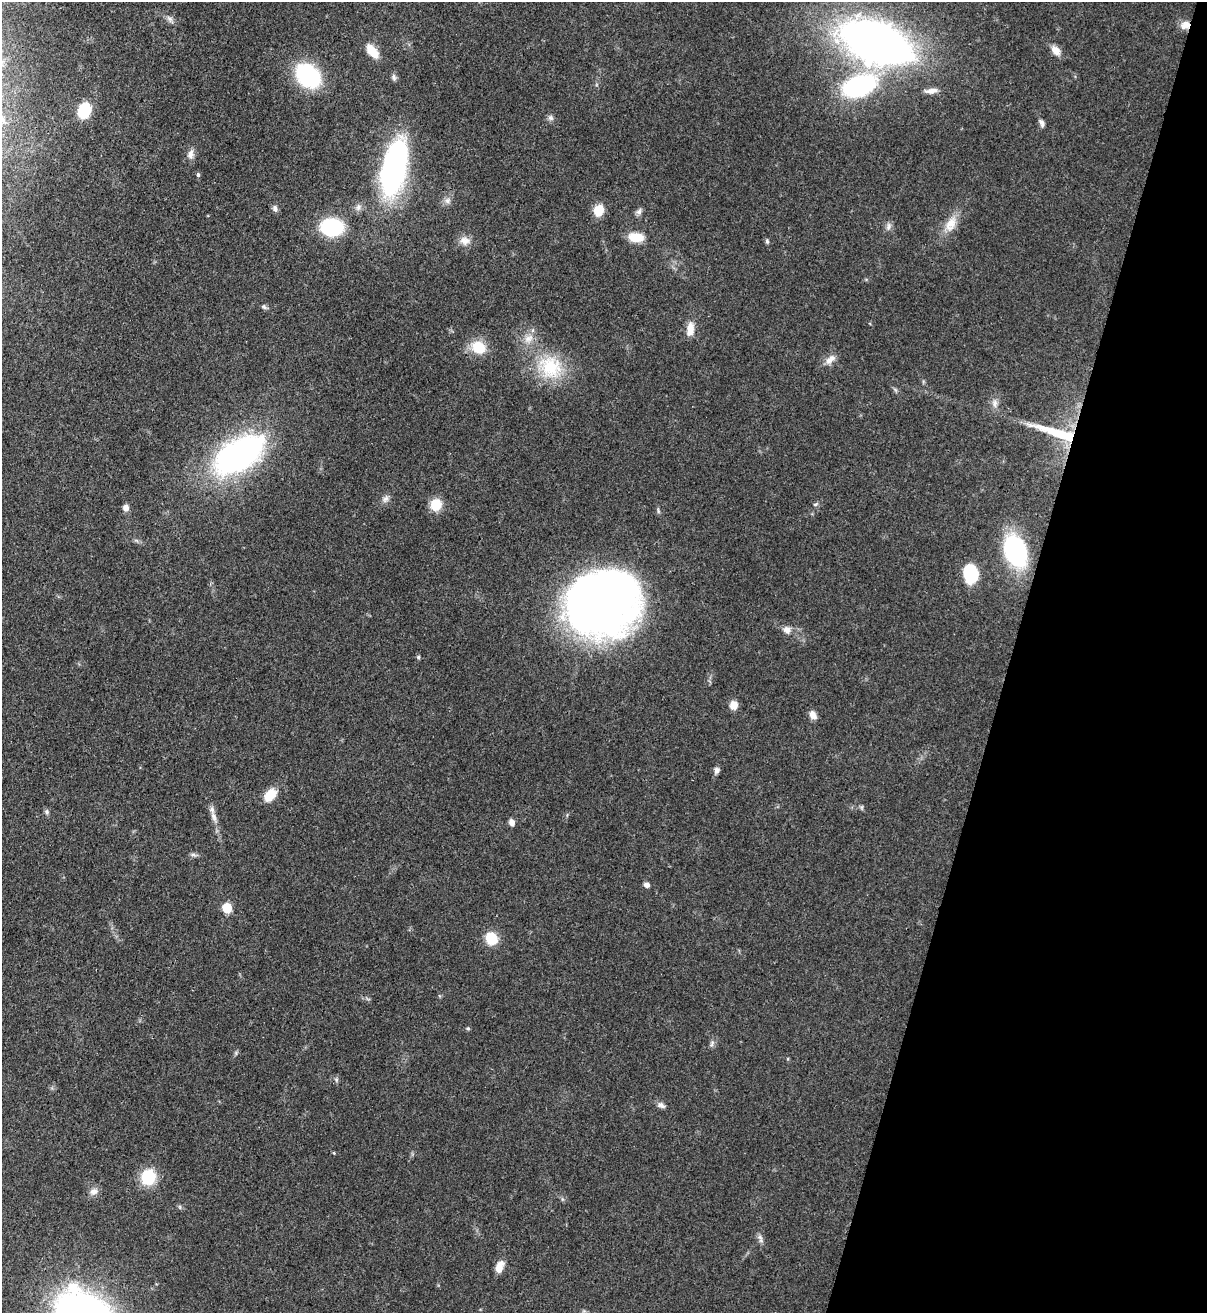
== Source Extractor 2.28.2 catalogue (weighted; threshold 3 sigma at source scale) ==
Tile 8 of 4 x 4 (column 4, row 2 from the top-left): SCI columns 3959-5163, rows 2652-3962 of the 5380 x 5303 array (HDU 1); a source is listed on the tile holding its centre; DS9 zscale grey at full resolution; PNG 1209 x 1315 px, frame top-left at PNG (2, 2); no overlay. Shown black and unused: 16% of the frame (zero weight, under 3 of 4 exposures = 7% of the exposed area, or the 3 px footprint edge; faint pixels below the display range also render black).
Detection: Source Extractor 2.28.2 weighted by HDU 2 'WHT'; one run over the whole footprint, this tile lists its part. Background 0.0834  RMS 0.0039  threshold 0.0177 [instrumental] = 3 sigma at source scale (4.5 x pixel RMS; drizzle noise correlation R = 1.50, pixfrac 1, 0.05/0.05 arcsec/px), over >= 5 px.
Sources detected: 66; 1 inside a brighter listed object's ellipse — not listed separately; the other 65 listed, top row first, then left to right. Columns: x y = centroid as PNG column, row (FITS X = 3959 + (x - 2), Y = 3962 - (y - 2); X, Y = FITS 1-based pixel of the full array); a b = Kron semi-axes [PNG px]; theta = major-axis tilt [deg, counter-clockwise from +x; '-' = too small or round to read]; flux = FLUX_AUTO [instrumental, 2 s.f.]
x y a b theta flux
170 19 10 5 -42 1.4
1185 25 13 10 20 3.2
876 43 58 31 -21 280
1056 50 13 8 -49 3.3
372 51 17 9 -52 6.5
308 76 22 16 -40 44
394 77 7 6 - 1
859 86 33 19 20 59
931 91 17 6 7 2.3
84 111 14 11 72 16
550 118 8 7 - 1.1
1041 123 10 6 -71 1.4
190 154 13 8 74 2.2
394 167 44 18 78 120
198 175 6 4 -69 0.62
447 201 9 6 -89 1.5
358 207 10 6 89 1.5
275 208 8 7 - 1.3
598 210 12 10 66 6.9
639 212 9 7 57 1.3
951 224 23 12 63 6
888 226 12 5 81 1.4
332 227 16 13 2 39
636 237 18 11 -6 6.5
464 241 14 11 -12 3.1
767 241 6 5 - 0.65
264 307 7 5 -65 0.83
690 329 18 8 85 4.3
529 338 14 9 27 3.4
479 347 18 15 -26 9.1
829 360 11 10 - 2.8
550 367 33 27 -56 22
995 403 11 6 85 1.8
1057 433 61 9 -17 20
238 455 56 29 32 110
386 499 9 7 44 1.6
436 504 13 11 66 7.3
815 504 6 4 -17 0.56
126 508 8 7 - 2.1
1015 551 23 15 -72 64
971 574 16 12 -81 22
603 602 67 57 22 290
787 630 10 9 - 2.2
418 657 5 4 - 0.66
733 705 9 8 - 3.5
813 715 10 7 -59 2.4
717 770 7 6 - 1.5
270 795 14 10 50 7.1
862 807 6 4 71 0.54
47 812 7 4 -89 0.76
214 817 15 7 -72 2.5
512 822 8 6 -70 1.8
193 855 9 4 -8 0.91
646 885 7 5 -16 1.5
227 908 6 6 - 19
491 938 13 11 -69 9.5
468 1029 5 4 - 0.57
712 1044 10 4 64 1
336 1080 6 4 72 0.66
661 1105 12 6 -34 1.6
148 1177 13 12 - 16
94 1191 11 8 11 2.1
180 1207 6 4 -72 0.56
760 1237 9 5 -55 1.3
500 1267 15 8 72 3.9
Overlapping masked pixels (flux is a lower limit): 2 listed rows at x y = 1185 25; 1057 433